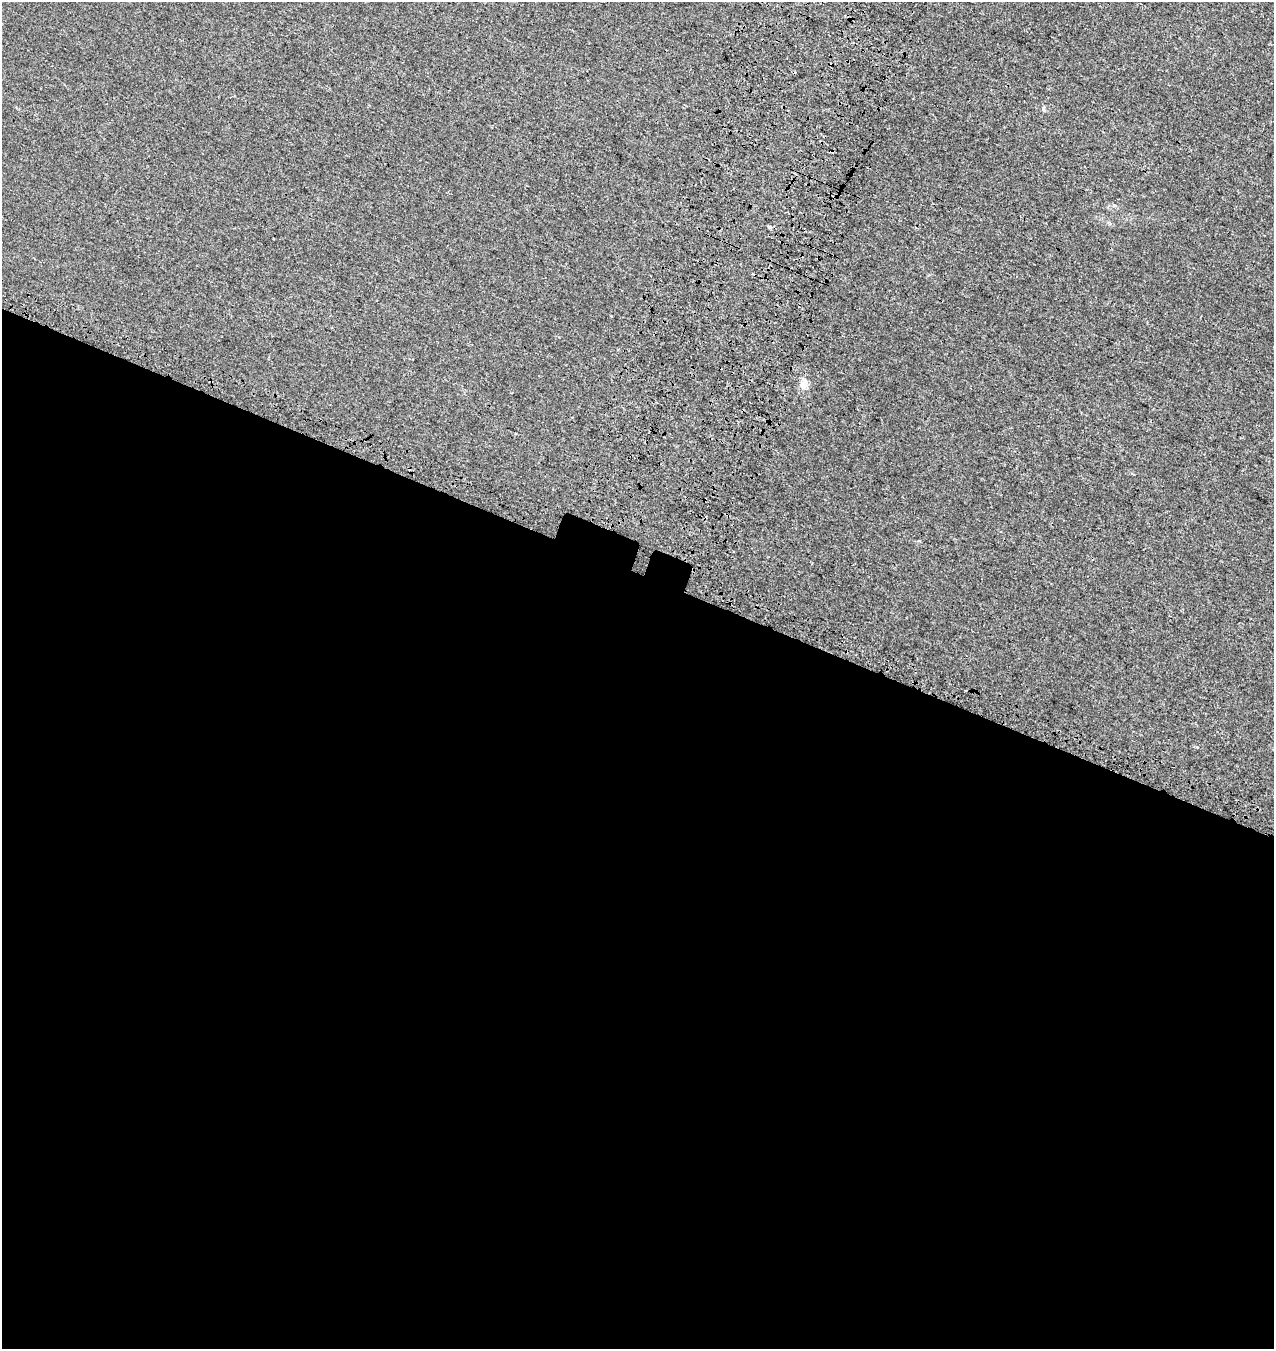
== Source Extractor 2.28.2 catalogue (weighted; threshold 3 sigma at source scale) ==
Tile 14 of 4 x 4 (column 2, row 4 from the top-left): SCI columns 1600-2871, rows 142-1488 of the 5806 x 5664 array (HDU 1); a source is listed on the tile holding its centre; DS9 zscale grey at full resolution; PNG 1276 x 1351 px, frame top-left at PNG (2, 2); no overlay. Shown black and unused: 58% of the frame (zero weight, under 3 of 4 exposures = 9% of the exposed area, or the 3 px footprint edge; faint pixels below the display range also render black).
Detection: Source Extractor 2.28.2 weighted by HDU 2 'WHT'; one run over the whole footprint, this tile lists its part. Background 0.00173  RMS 0.0029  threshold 0.013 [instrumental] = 3 sigma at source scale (4.5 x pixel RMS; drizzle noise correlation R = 1.50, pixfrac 1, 0.0396/0.0396 arcsec/px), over >= 5 px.
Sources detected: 3; all 3 listed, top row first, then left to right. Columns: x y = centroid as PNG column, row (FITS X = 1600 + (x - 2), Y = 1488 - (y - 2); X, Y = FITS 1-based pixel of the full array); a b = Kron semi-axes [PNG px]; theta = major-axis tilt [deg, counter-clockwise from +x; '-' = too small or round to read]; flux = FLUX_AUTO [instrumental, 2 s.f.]
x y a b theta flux
1043 109 7 3 89 0.42
769 227 5 4 - 0.4
804 384 14 9 76 2.7